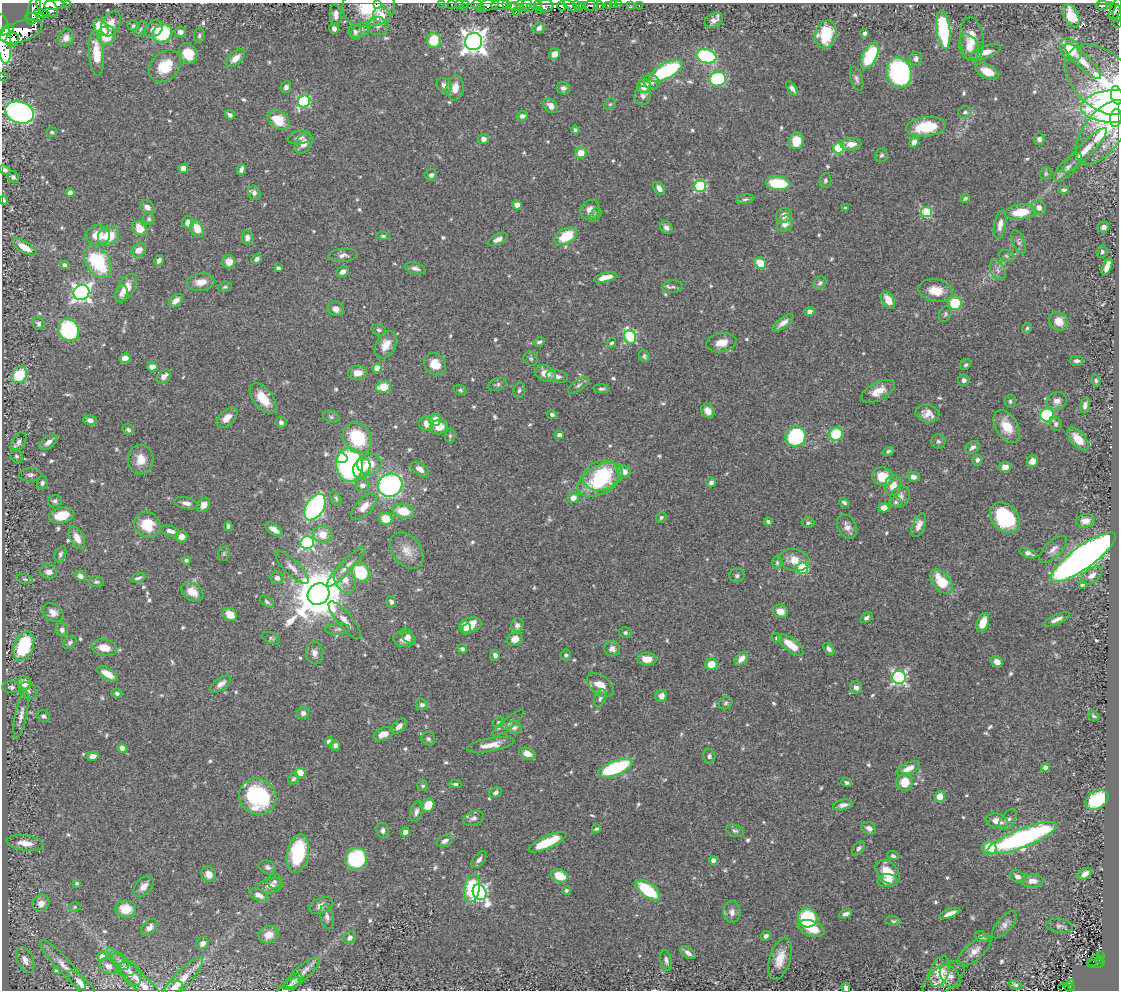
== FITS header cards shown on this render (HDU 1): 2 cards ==
NAXIS1  =                 1117
NAXIS2  =                  988

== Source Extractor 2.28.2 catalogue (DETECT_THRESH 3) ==
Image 1117 x 988 px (HDU 1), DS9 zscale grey, 1 PNG px = 1 image px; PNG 1121 x 992 px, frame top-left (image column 1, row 988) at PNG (2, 3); each listed source drawn as its Kron ellipse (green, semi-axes under 4 px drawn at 4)
Background 0.612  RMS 0.014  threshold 0.0429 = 3 sigma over >= 5 px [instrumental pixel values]
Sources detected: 674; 2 with non-positive FLUX_AUTO (blend fragments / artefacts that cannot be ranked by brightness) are neither listed nor drawn; of the other 672, the 500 brightest by FLUX_AUTO listed and drawn (172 fainter detections omitted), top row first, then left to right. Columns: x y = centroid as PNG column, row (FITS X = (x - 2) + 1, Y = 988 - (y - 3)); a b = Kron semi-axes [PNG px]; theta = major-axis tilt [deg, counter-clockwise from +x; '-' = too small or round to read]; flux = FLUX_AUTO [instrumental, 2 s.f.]
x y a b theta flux
68 3 3 2 - 29
377 4 2 2 - 43
441 4 2 2 - 6.7
452 4 2 2 - 6.4
459 4 2 2 - 7.1
465 4 3 2 - 6.9
506 4 4 3 - 150
54 5 10 5 5 890
477 5 6 3 -1 38
489 5 10 5 9 650
500 5 8 5 6 490
526 5 7 4 47 260
537 5 5 3 - 61
582 5 4 3 - 180
608 5 4 3 - 49
613 5 2 2 - 5
618 5 2 2 - 4.3
630 5 3 2 - 5.1
639 5 3 2 - 4.4
1103 5 7 3 -2 150
369 6 26 20 6 41
520 6 6 4 88 210
545 6 9 6 6 290
562 6 5 4 - 320
571 6 9 3 -32 13
578 6 6 4 -42 280
590 6 7 5 7 130
599 6 4 3 - 96
1109 6 4 3 - 98
47 7 12 8 -40 1300
464 7 3 2 - 11
514 7 7 4 -2 120
481 8 3 2 - 32
530 8 4 3 - 29
1116 9 11 5 70 380
34 10 15 6 75 1300
539 10 3 2 - 32
516 11 2 2 - 26
42 14 8 4 -11 340
1117 14 8 2 85 73
336 15 10 6 -87 6.7
382 15 9 8 - 16
1071 16 12 7 -60 34
35 17 10 4 -4 330
714 20 9 6 24 6.4
111 24 13 9 64 11
1118 24 2 2 - 5.2
133 26 6 5 - 2.2
378 26 10 9 - 4.9
101 27 9 6 -49 21
334 28 5 4 - 4.7
539 28 6 5 - 4.5
140 29 8 5 59 1.9
154 29 10 7 38 6.5
7 30 8 4 32 670
360 30 10 7 32 4.2
943 30 19 6 -83 94
21 31 22 10 18 2800
180 32 6 5 - 4.5
355 32 7 6 - 3.2
162 33 10 9 - 62
865 33 4 3 - 3.7
826 34 14 10 76 37
107 35 10 9 - 26
199 35 7 5 84 2
66 38 9 7 63 5.2
3 39 25 7 -84 1900
972 39 22 12 -84 18
12 40 7 6 - 570
434 40 7 7 - 28
474 42 8 8 - 1000
969 47 14 9 -68 8.6
1071 50 13 9 -50 36
985 52 16 6 20 12
96 54 22 7 -86 25
188 54 11 8 -58 21
555 54 6 5 - 6
706 56 10 7 -16 110
870 56 14 7 64 70
236 58 11 6 40 8.2
916 59 7 6 - 4.1
1083 61 24 7 -44 11
165 66 18 13 45 29
666 71 18 7 27 100
987 71 12 7 -25 17
899 73 15 12 -74 200
2 77 2 2 - 5.8
718 79 8 7 - 86
857 79 12 6 -72 3.3
1102 80 43 28 -42 74
651 82 8 7 - 4.2
444 85 8 7 - 6.2
644 86 7 7 - 13
286 87 6 5 - 4
455 88 12 8 84 10
563 88 6 6 - 3.8
792 89 8 4 -52 4.2
1117 95 9 5 -75 60
643 96 9 8 - 4.7
304 102 6 6 - 120
610 104 6 5 - 1.8
551 106 8 6 -47 6.4
1115 106 34 16 2 250
20 112 15 10 -18 370
965 112 7 6 - 2.7
230 115 5 4 - 3
522 116 5 5 - 4.2
1116 118 9 5 82 44
278 120 12 8 -35 28
926 127 20 9 6 40
575 130 4 4 - 2.3
52 132 5 5 - 1.9
1103 132 37 19 53 64
300 137 12 7 10 5.2
483 139 5 5 - 5
1039 139 6 5 - 3.4
796 141 8 7 - 20
914 142 5 4 - 6.4
303 143 11 7 55 9.7
851 144 10 6 6 8
838 148 5 5 - 72
1085 150 31 7 45 16
581 153 6 5 - 13
881 155 7 6 - 2.5
1068 167 18 7 47 6.7
183 168 4 4 - 9.9
241 169 6 4 74 3.2
5 170 6 4 -24 2.6
1046 174 6 5 - 1.8
431 175 6 5 - 2.9
13 177 6 5 - 2.8
825 180 7 6 - 2.3
778 183 12 7 -4 44
700 186 6 5 - 100
659 188 7 5 -52 6.2
1064 190 5 3 - 1.8
70 192 4 4 - 3.9
254 193 7 6 - 4.1
965 198 5 3 - 2
745 199 9 4 10 2.3
4 200 5 3 - 2
517 205 4 4 - 13
147 207 8 6 -41 5.6
1039 207 7 6 - 5.8
845 208 4 3 - 2.2
590 210 10 8 50 7.7
927 212 5 5 - 68
1021 212 16 7 7 26
595 215 8 5 58 2.1
784 215 8 7 - 7.3
149 219 6 5 - 2.1
188 222 6 6 - 5.3
785 223 8 7 - 8.3
1000 225 14 6 80 7.7
1104 227 6 5 - 3.2
140 228 8 6 -52 16
666 228 7 5 -42 3.6
197 229 9 6 -67 19
98 235 12 10 -4 18
108 236 11 9 28 25
383 236 6 4 -6 1.9
566 236 12 7 28 33
247 237 7 5 89 4.6
498 239 10 5 25 5.4
1019 242 13 6 -68 3.6
24 247 14 5 -30 14
139 250 7 6 - 10
1102 252 6 5 - 2.2
343 255 15 6 5 5.1
1006 256 8 5 -23 2.5
257 259 6 4 43 3
159 260 5 4 - 3.6
98 262 18 11 -57 79
229 262 7 6 - 10
760 263 6 5 - 18
65 265 4 4 - 4.4
1107 267 9 4 68 10
278 268 4 3 - 2.2
415 268 10 5 -15 4
998 270 10 7 -63 4.7
343 272 7 5 29 5.5
605 277 11 4 14 11
201 282 14 8 8 12
820 283 7 5 49 2.5
225 287 7 5 18 1.9
673 287 10 6 4 3.2
126 288 15 8 58 14
936 291 17 11 -10 18
81 292 8 7 - 410
121 294 9 6 76 3.8
888 300 9 6 -58 11
176 301 8 5 41 6.2
955 303 7 6 - 44
336 309 8 7 - 6.9
810 311 5 4 - 4.9
945 314 8 6 64 2.4
1059 321 10 8 -41 12
783 323 13 5 38 6.6
38 324 7 5 -55 2.9
1027 328 5 4 - 1.8
69 330 11 10 - 95
379 330 7 5 -19 2
630 337 7 5 -66 110
539 342 6 4 30 2.4
612 343 5 4 - 2.1
721 343 15 9 10 13
386 345 14 9 62 11
644 356 6 5 - 1.9
125 358 6 5 - 6.4
531 359 7 6 - 2.3
1077 361 7 5 -1 3.6
435 364 12 10 -49 13
966 365 6 5 - 1.9
152 367 5 5 - 7.9
377 368 4 4 - 18
358 373 9 7 7 9
545 373 10 7 -23 12
19 375 9 7 48 37
164 376 8 5 42 6.8
557 376 11 6 -13 4.4
964 380 6 5 - 3.1
1096 381 6 4 -80 1.8
497 384 9 6 18 2.7
578 385 12 5 36 3
383 387 7 5 5 20
601 389 8 4 -5 2.2
460 390 6 5 - 1.8
519 390 8 5 76 2.4
878 391 18 9 27 14
263 398 18 9 -52 21
1010 401 6 5 - 1.9
1057 401 10 8 20 6.2
1085 405 8 4 74 4.6
708 411 8 6 -57 7.1
552 414 5 4 - 2.6
927 414 12 8 -11 8.2
1047 415 7 6 - 76
331 417 8 6 -16 2.4
227 418 13 7 45 9.2
90 420 6 5 - 4.8
435 420 6 6 - 19
281 422 5 5 - 3.2
426 423 7 7 - 8.2
1056 424 7 5 -66 2.7
439 427 9 7 21 14
1007 427 18 11 -60 20
128 430 6 5 - 2.5
836 434 7 6 - 38
559 435 4 4 - 4
450 436 6 5 - 1.9
796 436 10 9 - 97
358 438 16 13 -53 57
1078 439 14 7 -48 16
938 441 7 7 - 2.4
19 442 11 6 62 3.7
48 442 10 5 36 5.8
972 447 8 5 32 4.1
888 451 6 3 17 1.9
16 456 7 6 - 2.2
342 458 6 5 - 27
140 459 15 13 -89 15
977 460 5 5 - 2.5
1032 461 6 5 - 5.9
369 464 12 10 3 18
349 465 17 13 -86 250
1005 467 6 5 - 10
362 468 10 8 67 18
420 469 10 6 -34 5.9
624 472 7 6 - 9.1
30 475 11 6 3 3.5
601 476 18 14 16 70
883 477 11 9 -19 23
913 477 6 5 - 4.2
600 480 24 14 29 66
711 482 5 4 - 3.3
42 483 7 5 75 2.3
362 485 7 6 - 4.5
390 485 12 11 - 200
893 485 10 8 71 11
900 497 11 9 56 6.5
336 498 8 4 -66 1.9
573 498 5 5 - 8.2
55 501 7 6 - 2.4
844 502 5 3 - 2.5
895 502 6 5 - 1.9
186 503 12 5 -12 4.8
204 505 7 5 57 7.7
315 507 14 8 59 210
364 507 16 8 45 10
884 508 5 4 - 7.1
403 511 11 7 -16 21
62 515 13 8 12 24
661 517 5 5 - 2.1
1005 518 17 13 -46 77
385 519 7 6 - 17
1085 521 9 6 7 8.1
768 522 4 3 - 2.4
808 523 6 5 - 2.3
147 525 14 12 -45 25
919 525 12 6 68 7
228 526 4 4 - 2.2
847 527 13 9 -62 7
274 529 10 5 -33 7.9
170 531 9 5 -15 5.6
322 534 10 8 -14 15
181 537 6 5 - 9.1
77 538 12 7 -63 11
307 543 7 6 - 170
1053 549 17 8 44 6.8
407 551 20 14 -53 13
1028 553 9 4 -20 4.5
60 554 8 5 69 2.8
224 554 7 5 70 2.1
1083 557 39 11 36 820
186 560 4 4 - 1.9
794 560 15 11 -12 15
777 562 6 5 - 2.3
346 567 26 6 46 8.5
292 568 22 7 -44 8
803 568 5 5 - 83
49 572 8 7 - 6
360 572 10 8 -54 53
1092 575 12 7 36 6.6
80 576 6 5 - 5.1
737 576 7 6 - 2.6
138 578 7 3 16 2.6
277 578 7 6 - 4.5
25 579 8 5 -16 1.9
345 580 14 10 -63 11
96 582 8 5 -9 2.1
942 582 14 8 -52 30
1082 585 3 3 - 2.1
192 592 12 8 -33 13
318 594 11 10 - 5600
267 602 8 4 -37 2.1
391 602 6 5 - 3
780 611 8 6 -23 10
53 612 11 8 -35 7.4
230 615 7 6 - 16
866 618 7 4 35 2.7
1057 619 14 5 23 6
345 620 23 7 -50 9.1
983 623 10 5 69 14
470 625 11 7 14 25
517 625 7 6 - 4.3
338 629 12 5 3 3.3
466 629 5 4 - 5.1
62 630 7 6 - 4.5
625 633 6 5 - 2.4
408 636 8 5 -54 3.6
271 638 9 5 -25 2.2
777 638 5 5 - 1.9
404 639 11 8 -4 7.7
515 639 8 7 - 8.2
70 642 7 5 47 2.5
791 645 15 6 -38 20
24 646 15 9 67 78
104 648 13 8 -11 15
462 649 5 4 - 2.5
612 649 8 7 - 5.7
829 649 7 4 -50 3.2
314 653 11 8 -84 6.5
495 655 5 4 - 4.4
566 655 5 5 - 1.9
647 659 10 6 -2 13
741 659 8 5 45 7
997 662 6 5 - 7.2
711 664 6 6 - 13
107 674 12 5 -32 14
899 677 7 6 - 230
24 683 7 6 - 12
221 684 12 6 36 6.9
600 685 15 9 -39 15
11 687 9 6 -4 2.7
856 687 6 5 - 3.5
28 691 9 7 -34 3.9
117 693 5 4 - 2.4
661 696 6 5 - 6.8
600 698 9 5 68 3
726 703 7 6 - 2.1
422 705 6 5 - 2.8
303 713 6 6 - 4
21 715 24 6 78 7
44 716 7 5 -28 3.2
1093 716 6 5 - 1.9
499 722 6 5 - 1.8
508 723 19 5 39 5.2
399 726 9 5 46 4.7
514 727 7 6 - 4.9
383 734 10 6 22 11
428 739 7 6 - 2.3
329 741 4 4 - 5.9
335 745 5 5 - 3.5
491 745 24 6 10 12
122 748 4 4 - 11
527 754 8 5 -19 9
93 756 6 4 13 5.3
709 756 7 6 - 2.7
615 768 18 7 22 96
1045 768 4 4 - 4.4
908 769 13 5 26 9.9
300 773 5 5 - 22
293 779 6 5 - 3.1
846 782 5 4 - 2.3
905 782 9 8 - 19
455 784 6 4 -1 2.2
423 786 5 5 - 1.9
496 792 6 5 - 3
940 796 6 5 - 13
258 797 19 17 -37 100
1097 800 12 8 33 75
428 805 7 6 - 19
843 805 10 5 11 5
416 812 10 6 75 4.2
474 818 10 7 20 4.9
1008 820 12 7 52 4.3
997 821 11 7 -15 13
869 828 7 6 - 4.6
596 829 4 3 - 1.9
383 830 8 6 -82 3.6
735 831 9 5 -21 2.6
405 832 5 4 - 4.8
1022 838 37 9 21 230
445 841 9 5 30 4.4
547 842 20 6 25 35
25 843 19 7 -8 13
859 848 8 5 54 3
989 848 7 7 - 32
298 853 20 10 79 65
893 856 6 4 -20 2.1
356 859 11 10 - 100
479 860 10 5 50 4.2
714 860 4 4 - 13
268 867 9 6 -26 3.3
888 872 14 10 -45 24
209 874 8 7 - 8.6
1085 874 8 5 33 6.2
559 876 8 6 -20 22
1018 877 8 5 -33 4.8
274 881 7 7 - 2.7
887 881 10 6 6 9.1
1032 881 11 6 1 8.2
77 883 4 4 - 1.9
270 885 13 7 11 5.7
143 886 12 7 48 7.4
472 888 14 7 79 73
566 890 5 4 - 1.8
648 890 14 7 -37 58
480 892 8 6 -62 280
259 895 10 5 -26 6.8
41 903 8 8 - 8.9
321 905 13 7 24 7.5
74 907 6 4 15 1.7
126 909 10 8 -5 20
732 912 11 8 -87 5.5
950 913 11 4 20 6.2
846 914 6 4 19 4.3
327 917 12 6 -77 4.9
808 918 10 9 - 73
893 921 7 4 -8 1.7
1004 925 17 7 49 5.5
1059 926 13 6 -8 3.7
149 928 9 6 46 4.9
811 928 14 7 -20 20
269 935 10 8 20 12
766 936 6 4 42 2.8
350 937 7 5 49 4.3
982 937 7 5 -24 2.6
202 943 6 6 - 3.9
974 951 21 8 42 8.5
688 953 8 5 -34 4.5
1100 955 4 2 - 21
102 956 4 4 - 8.7
780 959 22 10 73 15
25 960 13 8 -65 10
666 960 10 5 -75 3.9
1099 960 4 3 - 53
1094 961 6 3 50 26
120 962 10 6 -44 3.6
1096 964 9 3 6 71
63 965 33 7 -48 13
108 966 10 7 -28 5.2
127 968 10 7 7 4
56 971 4 4 - 1.9
940 972 16 9 67 25
131 973 14 8 -59 6.2
301 974 23 7 42 9.2
950 976 13 8 -51 6
944 978 24 12 34 14
181 981 31 8 47 14
293 981 10 6 32 3.2
1070 982 4 3 - 22
81 984 18 6 -45 8.3
142 984 50 8 -46 15
1015 985 6 4 -25 2
174 987 9 6 17 4
1069 987 5 4 - 83
287 988 16 5 37 5.3
846 988 5 4 - 3.3
1064 989 6 3 -27 54
At the frame edge (FLAGS 8, measured only in part): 25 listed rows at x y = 68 3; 377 4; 441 4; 452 4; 459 4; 465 4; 54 5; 477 5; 489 5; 500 5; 526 5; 47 7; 1116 9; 34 10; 1117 14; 1118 24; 3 39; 2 77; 1117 95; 1115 106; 20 112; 4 200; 287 988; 846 988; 1064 989
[172 fainter detections neither listed nor drawn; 2 non-positive-flux detections neither listed nor drawn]